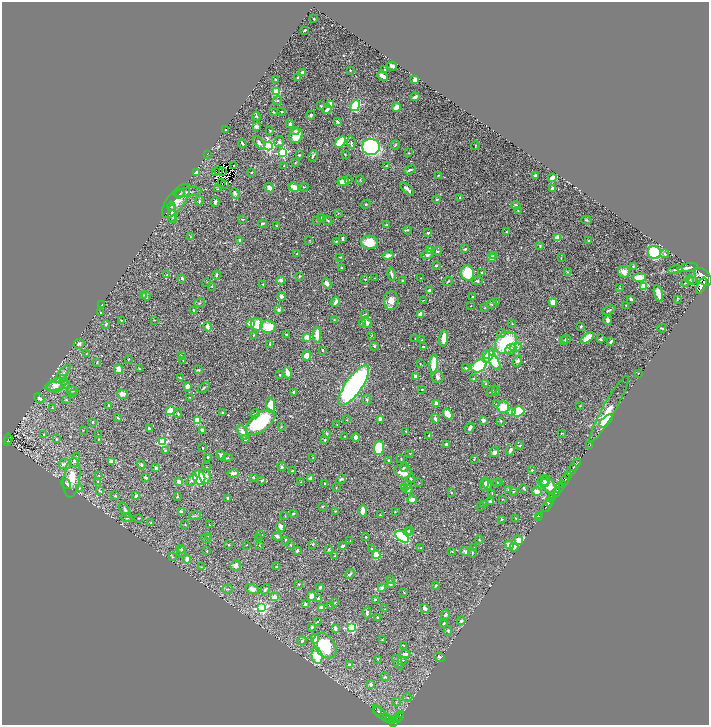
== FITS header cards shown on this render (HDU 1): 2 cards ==
NAXIS1  =                 1414
NAXIS2  =                 1445

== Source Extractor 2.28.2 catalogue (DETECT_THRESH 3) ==
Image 1414 x 1445 px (HDU 1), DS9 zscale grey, zoomed out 1/2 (1 PNG px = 2 x 2 image px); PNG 711 x 727 px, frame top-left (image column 2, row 1445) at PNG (2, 2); each listed source drawn as its Kron ellipse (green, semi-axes under 4 px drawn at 4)
Background 0.434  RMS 0.014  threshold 0.0407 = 3 sigma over >= 5 px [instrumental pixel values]
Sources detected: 573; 29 cannot appear on this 1/2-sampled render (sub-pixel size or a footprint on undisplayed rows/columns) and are neither listed nor drawn; of the other 544, the 500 brightest by FLUX_AUTO listed and drawn (44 fainter detections omitted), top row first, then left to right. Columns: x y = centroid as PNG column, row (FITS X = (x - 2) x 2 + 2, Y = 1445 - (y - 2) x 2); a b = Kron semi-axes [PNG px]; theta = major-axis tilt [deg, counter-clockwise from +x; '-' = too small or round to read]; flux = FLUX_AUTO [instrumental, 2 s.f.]
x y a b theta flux
314 19 2 2 - 2.3
305 30 3 2 - 3.2
392 66 5 2 - 8.2
385 69 3 2 - 1.2
350 70 2 2 - 1.5
302 73 4 3 - 9.7
383 76 5 2 - 8.1
297 78 2 2 - 3.8
276 79 2 2 - 1.8
415 80 4 3 - 9.2
276 92 3 3 - 46
415 97 4 2 - 7.7
277 101 5 3 - 2.4
331 104 3 3 - 36
355 105 5 4 - 210
321 106 4 3 - 1.8
396 107 5 3 - 17
327 110 4 3 - 12
273 112 3 2 - 1.8
282 112 2 2 - 2.5
311 115 4 4 - 4.4
256 116 4 3 - 2.5
337 122 4 3 - 3.3
290 124 3 3 - 6.6
256 126 3 3 - 9.2
225 130 2 2 - 1.3
270 131 3 2 - 2.1
295 131 5 3 - 4
296 136 7 6 - 39
279 142 5 5 - 5.8
340 142 6 4 59 98
351 142 6 3 -84 4
242 143 4 2 - 4.2
259 143 7 4 -49 6.2
395 145 5 2 - 2.5
268 146 4 4 - 380
475 146 4 2 - 1.5
371 147 9 8 - 360
283 152 3 3 - 230
409 153 3 2 - 1.5
207 154 3 2 - 1
299 155 2 2 - 4.3
345 155 3 2 - 1.6
313 156 6 2 64 4.1
295 163 3 2 - 1.2
234 165 2 1 - 1.1
284 166 2 2 - 1.2
386 166 3 2 - 2
410 170 6 2 22 5
218 171 2 1 - 1
222 171 2 1 - 1
216 172 2 1 - 1.3
251 172 2 2 - 1.8
197 173 4 3 - 13
438 175 4 2 - 1.5
536 175 3 2 - 3.3
552 178 4 3 - 30
349 180 3 2 - 1.7
360 180 4 2 - 1.9
343 182 6 4 8 18
221 183 2 1 - 3
225 184 2 1 - 1.2
294 187 5 3 - 23
304 187 4 2 - 1.4
269 188 5 3 - 13
552 188 2 2 - 25
218 189 3 2 - 1.3
407 189 8 2 -44 9.4
188 192 14 3 8 8.1
235 193 5 3 - 4.4
180 194 5 3 - 3.3
459 198 3 2 - 1.2
437 199 4 3 - 2.4
176 201 20 8 53 28
199 201 5 2 - 3.5
215 202 5 3 - 5
366 204 5 2 - 1.7
516 205 5 4 - 4.3
171 206 5 4 - 5.2
518 210 2 2 - 1.3
172 213 9 3 88 6.9
338 213 2 2 - 1.1
173 216 6 3 -82 4.4
322 218 2 2 - 13
242 219 4 2 - 1.3
317 220 4 2 - 1.6
328 220 5 2 - 2.3
586 220 5 3 - 2.9
263 223 4 2 - 4.3
387 225 3 3 - 3.5
276 226 3 2 - 1.5
408 230 4 3 - 2.6
507 232 3 2 - 2
428 233 3 2 - 5.9
190 237 3 2 - 1.2
557 237 2 2 - 40
342 239 3 2 - 4
240 240 4 3 - 8
309 240 3 2 - 1.1
337 241 3 2 - 1.4
589 241 2 2 - 4.5
369 242 8 7 - 39
540 246 4 3 - 2.8
429 249 3 3 - 6.5
465 249 4 3 - 3.2
438 251 4 2 - 2.7
654 252 6 6 - 390
297 254 3 2 - 2.1
427 254 5 4 - 7.6
665 254 4 3 - 3
388 255 5 3 - 13
494 255 3 3 - 3.5
340 257 3 2 - 2.1
492 258 3 3 - 17
561 258 2 2 - 1.1
436 265 2 2 - 4.1
633 266 3 3 - 2.5
341 268 4 3 - 2.5
688 268 10 3 10 8.1
675 270 7 2 11 3
482 272 2 2 - 2.5
567 272 3 3 - 1.7
624 272 6 5 - 19
468 273 8 6 -79 91
392 274 6 2 -78 5.3
167 275 2 2 - 1.1
216 275 4 3 - 4
299 276 3 2 - 2.2
639 277 6 4 1 29
703 277 10 6 -45 3200
182 278 4 3 - 4.4
374 278 3 2 - 1
420 278 2 2 - 1
365 279 3 2 - 1.2
690 279 4 3 - 2.4
281 280 4 3 - 5.2
403 280 3 3 - 2
448 281 5 2 - 2.3
477 281 5 3 - 3.6
693 281 3 3 - 2.5
207 282 2 2 - 1.1
327 283 5 4 - 14
685 283 4 2 - 1.7
263 284 4 3 - 1.7
211 286 3 2 - 1
644 286 3 3 - 96
701 286 9 4 65 1500
619 288 3 2 - 1.5
429 290 4 3 - 4
658 294 8 3 -74 30
143 295 3 2 - 1.4
146 296 4 3 - 5.4
281 296 4 4 - 4.8
473 297 2 2 - 2.7
631 299 3 2 - 6
677 299 3 2 - 1.2
391 300 9 7 88 19
423 300 4 1 - 1.4
336 302 5 2 - 11
497 302 3 3 - 2.3
553 302 4 3 - 19
200 303 5 2 - 2.6
492 304 5 4 - 4
102 305 3 2 - 1.2
626 305 2 2 - 1.3
471 306 2 1 - 1.5
484 308 3 2 - 1.3
194 310 4 2 - 1.9
279 310 4 3 - 5.9
609 310 7 3 23 4.5
100 313 2 2 - 1.9
420 314 3 3 - 24
364 315 4 3 - 3.9
121 320 2 2 - 1.1
154 320 3 2 - 1.2
334 320 3 2 - 1.1
608 320 5 4 - 7.6
366 322 6 3 -59 9.9
250 323 3 3 - 43
363 323 3 2 - 15
106 324 4 3 - 3.5
257 324 6 6 - 43
512 324 3 2 - 1.6
268 326 7 6 - 58
581 326 3 2 - 3.1
208 327 5 3 - 10
662 328 4 2 - 3.1
502 333 4 3 - 4.4
286 334 2 2 - 1.8
253 335 3 2 - 2
317 335 8 3 90 34
371 335 3 2 - 1.1
307 337 2 2 - 59
444 338 8 3 83 33
588 338 7 3 37 49
415 339 2 2 - 1.4
566 339 5 3 - 3.9
600 339 4 3 - 2.9
422 340 3 2 - 1.6
564 341 3 3 - 2.6
611 341 4 2 - 6.8
506 343 12 10 48 160
79 344 5 5 - 4
270 344 3 2 - 2.2
374 346 4 3 - 3.9
423 347 2 2 - 4
516 347 6 4 12 14
511 349 6 4 43 8.4
323 350 2 2 - 2.9
86 354 3 2 - 1.4
486 355 4 3 - 24
181 356 3 2 - 1.7
307 356 5 4 - 22
489 356 8 4 58 30
129 359 3 2 - 1.4
183 361 3 2 - 1.4
517 361 6 4 56 7.1
97 362 3 2 - 1.9
495 362 8 4 -59 56
420 364 3 2 - 1.2
434 364 9 4 86 53
479 366 8 6 28 99
466 368 4 2 - 1.7
118 369 5 4 - 19
139 369 3 2 - 1.9
198 370 4 3 - 3
63 373 11 3 51 6
287 373 6 3 -68 21
638 373 2 1 - 1
279 375 2 2 - 3
415 376 3 2 - 7.5
438 377 6 5 - 6.5
180 378 2 2 - 1.6
64 379 4 4 - 3.4
473 379 3 2 - 2
56 384 12 5 18 16
66 384 4 3 - 3.1
486 384 4 3 - 2.7
354 385 24 8 55 760
187 386 3 3 - 14
55 387 8 5 2 12
204 388 7 2 35 3.6
422 389 2 1 - 1.5
72 391 5 3 - 4.2
492 391 6 4 43 3.9
496 391 4 3 - 6
293 392 3 2 - 2.5
74 393 2 2 - 1.6
122 394 6 4 -18 15
189 397 3 2 - 1.6
39 398 5 4 - 6.6
367 399 5 3 - 3.8
66 400 3 2 - 1.6
436 403 3 2 - 8.1
497 404 3 2 - 1.5
109 405 4 3 - 4.5
271 405 7 4 -87 47
580 406 3 3 - 1.4
52 407 3 2 - 1.3
503 407 6 5 - 61
609 409 38 6 61 50
170 411 4 3 - 33
511 411 4 3 - 15
518 411 6 5 - 110
222 412 3 2 - 2.4
178 413 4 2 - 2.2
255 414 5 4 - 4.6
448 414 6 4 -53 42
118 417 3 3 - 2.2
380 419 4 3 - 13
435 419 5 3 - 7.2
197 420 4 3 - 56
347 420 3 2 - 1.3
483 420 3 2 - 13
501 421 3 2 - 2.2
606 421 8 4 44 85
93 422 2 2 - 2.9
260 422 17 9 38 160
337 425 2 2 - 2
281 427 3 2 - 1.6
470 428 5 3 - 6.2
149 429 3 2 - 6
83 430 2 1 - 1.1
202 430 3 2 - 5.5
406 431 2 2 - 1.5
242 432 8 3 -65 19
561 433 3 1 - 1.2
44 434 3 2 - 2.1
327 434 4 3 - 3.8
98 435 3 2 - 1.7
429 435 3 2 - 2.5
345 436 2 2 - 1.2
356 437 4 4 - 8
8 439 5 2 - 51
56 439 4 2 - 1.5
99 439 2 2 - 1.5
245 439 4 3 - 4.6
325 440 3 2 - 2.2
7 441 3 2 - 20
163 442 3 3 - 170
446 444 2 2 - 7.5
520 445 4 2 - 2.8
590 445 2 1 - 12
203 448 2 2 - 2.6
379 448 7 5 89 100
510 450 5 3 - 4.9
165 451 4 2 - 1.7
494 452 5 4 - 7
410 454 3 2 - 1.3
222 456 5 3 - 14
208 457 2 2 - 2.7
313 457 3 2 - 1.3
227 458 5 3 - 2.9
401 459 4 2 - 1.8
474 459 3 2 - 1.1
75 460 8 4 68 10
388 460 3 2 - 2
112 462 4 3 - 21
65 464 6 5 - 12
141 465 4 3 - 4.1
575 465 7 2 54 630
206 467 2 2 - 2
282 467 4 3 - 3.9
404 467 5 4 - 4.4
156 468 3 2 - 4.4
292 470 2 2 - 2.9
532 470 3 3 - 2.3
572 470 6 2 58 660
403 472 8 6 -21 29
233 473 5 3 - 14
568 475 2 2 - 64
99 476 2 2 - 1.2
205 476 8 5 -82 15
253 477 3 3 - 3.3
72 478 20 8 83 44
146 478 4 2 - 5.3
199 478 7 6 - 84
311 478 3 3 - 10
341 479 5 3 - 3.4
411 479 4 2 - 2.8
544 480 6 5 - 4.6
565 480 6 2 61 370
98 481 4 2 - 1.9
178 481 4 3 - 9.9
192 481 7 3 47 6
262 481 4 2 - 4.4
301 482 3 2 - 1.4
496 482 3 2 - 1.3
499 482 3 2 - 2.1
419 483 2 2 - 1.1
544 483 4 3 - 6.7
66 484 5 3 - 5
325 484 3 2 - 3.6
484 484 7 3 83 7.4
487 484 6 4 -64 11
562 484 4 2 - 170
407 485 4 3 - 3.1
548 485 10 6 -56 42
79 488 3 2 - 1.6
336 488 3 2 - 1.1
405 488 4 3 - 9
524 488 4 3 - 3.1
559 488 5 2 - 250
408 489 4 4 - 27
509 490 2 2 - 20
99 491 4 2 - 1.4
537 491 5 4 - 16
513 492 3 2 - 1.4
451 493 2 2 - 2
492 493 3 2 - 1.7
556 493 5 2 - 870
136 495 4 3 - 6.2
115 496 3 3 - 1.9
177 497 2 2 - 2
228 498 3 3 - 3
552 498 2 1 - 150
502 499 2 2 - 1.3
412 500 4 3 - 21
491 502 3 3 - 6
549 502 4 2 - 530
484 505 4 3 - 2
322 506 3 2 - 1.7
546 506 6 1 55 170
481 507 3 2 - 1.2
125 510 8 4 -57 6.7
336 511 2 2 - 1.7
363 511 5 3 - 18
395 511 3 2 - 1.4
181 512 3 3 - 9.1
293 513 3 2 - 3.8
380 515 3 2 - 1.3
195 516 6 2 11 1.8
285 516 2 2 - 1.1
540 516 2 2 - 11
127 517 6 4 -3 6.7
139 518 3 2 - 1.3
516 518 4 2 - 2
538 518 2 1 - 14
501 519 3 2 - 2.3
151 523 2 2 - 1.4
185 525 2 2 - 1.3
209 525 2 2 - 1.2
281 526 5 3 - 10
408 531 4 4 - 3.3
410 531 4 4 - 3.6
261 535 3 2 - 1.6
209 536 4 3 - 3
277 536 5 3 - 9.2
259 537 3 2 - 1.7
366 537 2 2 - 2.2
402 537 7 4 -38 140
206 538 5 2 - 3.4
286 540 3 2 - 3.6
479 540 4 2 - 1.8
518 540 5 3 - 27
350 541 3 2 - 1.5
313 544 3 3 - 3
228 545 2 2 - 1.8
246 545 3 2 - 1.1
259 545 2 2 - 1.2
290 545 2 2 - 2.1
509 545 4 4 - 20
342 546 3 2 - 4.8
514 547 4 4 - 13
420 548 2 2 - 1.1
474 548 2 2 - 1.9
181 549 4 3 - 3.1
329 549 4 2 - 1.9
372 549 2 2 - 1.5
182 551 5 3 - 3.1
207 551 2 2 - 1.8
297 551 4 3 - 5.8
452 551 2 2 - 1.1
465 551 5 4 - 4.3
472 553 5 2 - 2.5
376 555 4 4 - 46
335 556 3 2 - 1.4
172 557 4 3 - 2.6
187 559 4 3 - 9.6
236 565 5 4 - 13
201 567 3 2 - 1.4
276 567 2 2 - 1.9
350 574 5 2 - 4.2
390 580 2 2 - 1.3
299 584 3 2 - 1.9
390 584 3 3 - 3.3
435 586 4 2 - 1.9
320 587 3 3 - 3.8
382 588 3 3 - 5.9
228 589 5 3 - 2.6
252 589 7 4 -25 13
265 589 6 3 54 3.7
404 593 2 2 - 1.9
312 596 4 4 - 19
274 597 3 3 - 13
318 598 3 3 - 3.2
375 599 3 3 - 2.9
335 603 3 2 - 1.9
305 604 3 3 - 4.4
330 606 3 3 - 2.2
262 607 4 4 - 240
321 607 2 2 - 18
425 608 5 3 - 9.5
385 609 2 1 - 0.99
367 613 5 2 - 4.9
445 615 5 4 - 4
377 617 2 2 - 2.3
461 621 4 3 - 6.1
318 622 3 2 - 1.4
443 623 4 2 - 2.3
312 627 3 3 - 2.5
351 627 3 3 - 210
335 628 4 3 - 7.7
448 631 5 3 - 3.5
315 639 5 3 - 35
382 640 2 2 - 1.4
302 641 4 3 - 3.6
325 646 14 9 -52 130
404 646 3 2 - 2.1
405 654 5 4 - 7.8
317 656 8 5 -79 75
440 657 5 3 - 4.6
377 659 3 2 - 2
402 661 4 3 - 3.7
398 662 8 3 -60 8.8
349 665 3 2 - 6.1
385 677 4 3 - 2.6
371 684 2 2 - 16
408 698 5 1 - 1.4
396 702 4 2 - 1.2
377 711 4 3 - 2.8
380 712 9 4 -48 6.9
400 715 2 1 - 55
399 717 2 2 - 57
386 718 3 2 - 13
396 718 2 1 - 23
390 719 3 3 - 69
398 719 2 1 - 30
392 720 3 2 - 35
394 723 4 2 - 210
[44 fainter detections neither listed nor drawn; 29 sub-pixel or undisplayed-footprint detections neither listed nor drawn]